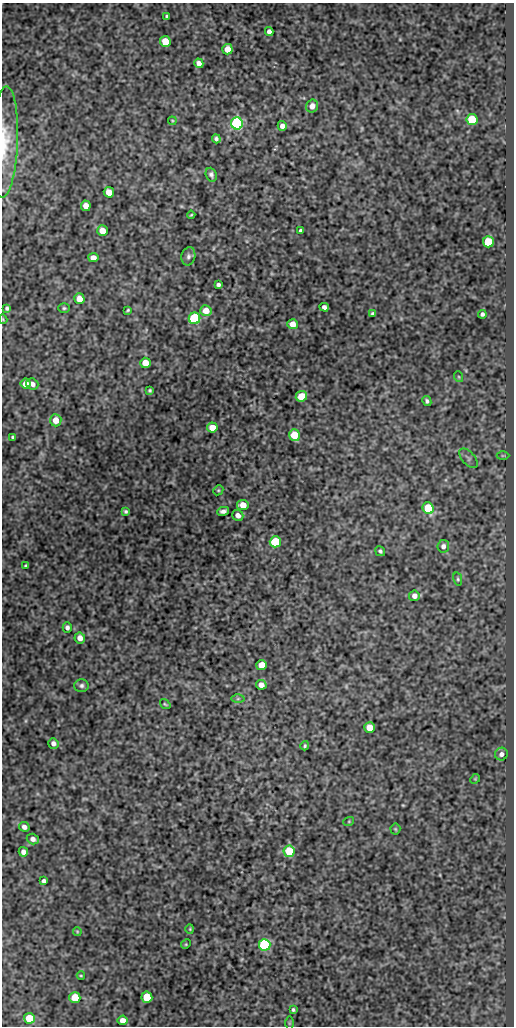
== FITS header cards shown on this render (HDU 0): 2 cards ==
NAXIS1  =                  512
NAXIS2  =                 1024

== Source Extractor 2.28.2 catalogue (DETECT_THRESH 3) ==
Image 512 x 1024 px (HDU 0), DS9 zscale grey, 1 PNG px = 1 image px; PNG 516 x 1028 px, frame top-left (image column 1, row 1024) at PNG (2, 3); each listed source drawn as its Kron ellipse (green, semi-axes under 4 px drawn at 4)
Background 690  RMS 1.2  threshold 3.63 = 3 sigma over >= 5 px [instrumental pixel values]
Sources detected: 88; all 88 listed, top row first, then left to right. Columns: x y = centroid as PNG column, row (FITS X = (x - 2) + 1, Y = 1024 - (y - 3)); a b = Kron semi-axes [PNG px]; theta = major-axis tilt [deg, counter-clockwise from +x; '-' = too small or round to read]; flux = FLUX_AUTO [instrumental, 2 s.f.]
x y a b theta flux
167 16 3 3 - 120
269 31 4 4 - 330
165 41 5 5 - 1500
227 49 5 5 - 990
199 63 5 4 - 410
312 106 6 6 - 510
472 120 5 5 - 4100
172 121 4 4 - 73
237 123 6 6 - 15000
282 126 5 4 - 430
216 139 4 4 - 180
4 142 55 13 88 2700
211 175 7 5 -67 220
109 192 5 5 - 1000
86 206 5 5 - 630
191 215 4 2 - 79
300 230 3 3 - 140
102 231 5 5 - 760
488 242 5 5 - 4200
188 256 9 7 78 270
93 258 5 4 - 580
218 285 4 3 - 200
79 299 5 5 - 700
324 307 5 4 - 280
7 308 4 4 - 170
64 308 6 5 - 130
128 310 3 3 - 92
206 311 5 5 - 1100
373 314 4 3 - 170
482 314 4 4 - 180
194 318 6 5 - 8800
3 319 4 3 - 68
293 324 5 5 - 880
145 363 5 5 - 1200
459 377 5 3 - 76
25 384 5 5 - 640
32 384 6 5 - 350
150 390 4 3 - 120
301 396 5 5 - 1700
427 401 5 4 - 170
56 420 6 5 - 930
212 427 5 5 - 1200
294 435 6 5 - 2000
13 437 3 3 - 100
503 456 6 4 0 110
468 458 12 6 -48 290
218 490 5 4 - 100
243 505 5 5 - 1100
428 508 6 5 - 3500
126 511 4 3 - 130
223 511 6 4 11 290
238 515 6 5 - 450
275 542 5 5 - 5100
443 546 6 6 - 280
380 551 5 4 - 150
26 566 3 3 - 120
458 579 7 4 -77 120
414 596 5 5 - 430
67 627 5 4 - 250
80 638 5 5 - 530
262 665 5 5 - 1400
81 685 7 6 - 220
261 685 5 5 - 500
238 699 6 4 1 120
165 704 6 3 -35 86
369 727 5 5 - 1200
53 743 5 5 - 330
305 746 5 4 - 120
501 754 6 6 - 320
475 779 5 4 - 78
349 821 5 3 - 74
24 827 5 5 - 310
395 829 5 5 - 94
33 839 6 5 - 350
289 851 5 5 - 3000
23 852 5 4 - 430
44 881 4 4 - 200
190 929 4 4 - 78
77 932 4 4 - 78
186 944 5 4 - 75
265 945 6 5 - 10000
81 976 4 3 - 69
147 997 5 5 - 3000
75 998 5 5 - 2300
293 1010 4 3 - 140
29 1018 5 5 - 2200
123 1020 5 4 - 550
289 1023 6 4 90 91
At the frame edge (FLAGS 8, measured only in part): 2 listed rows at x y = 4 142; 3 319